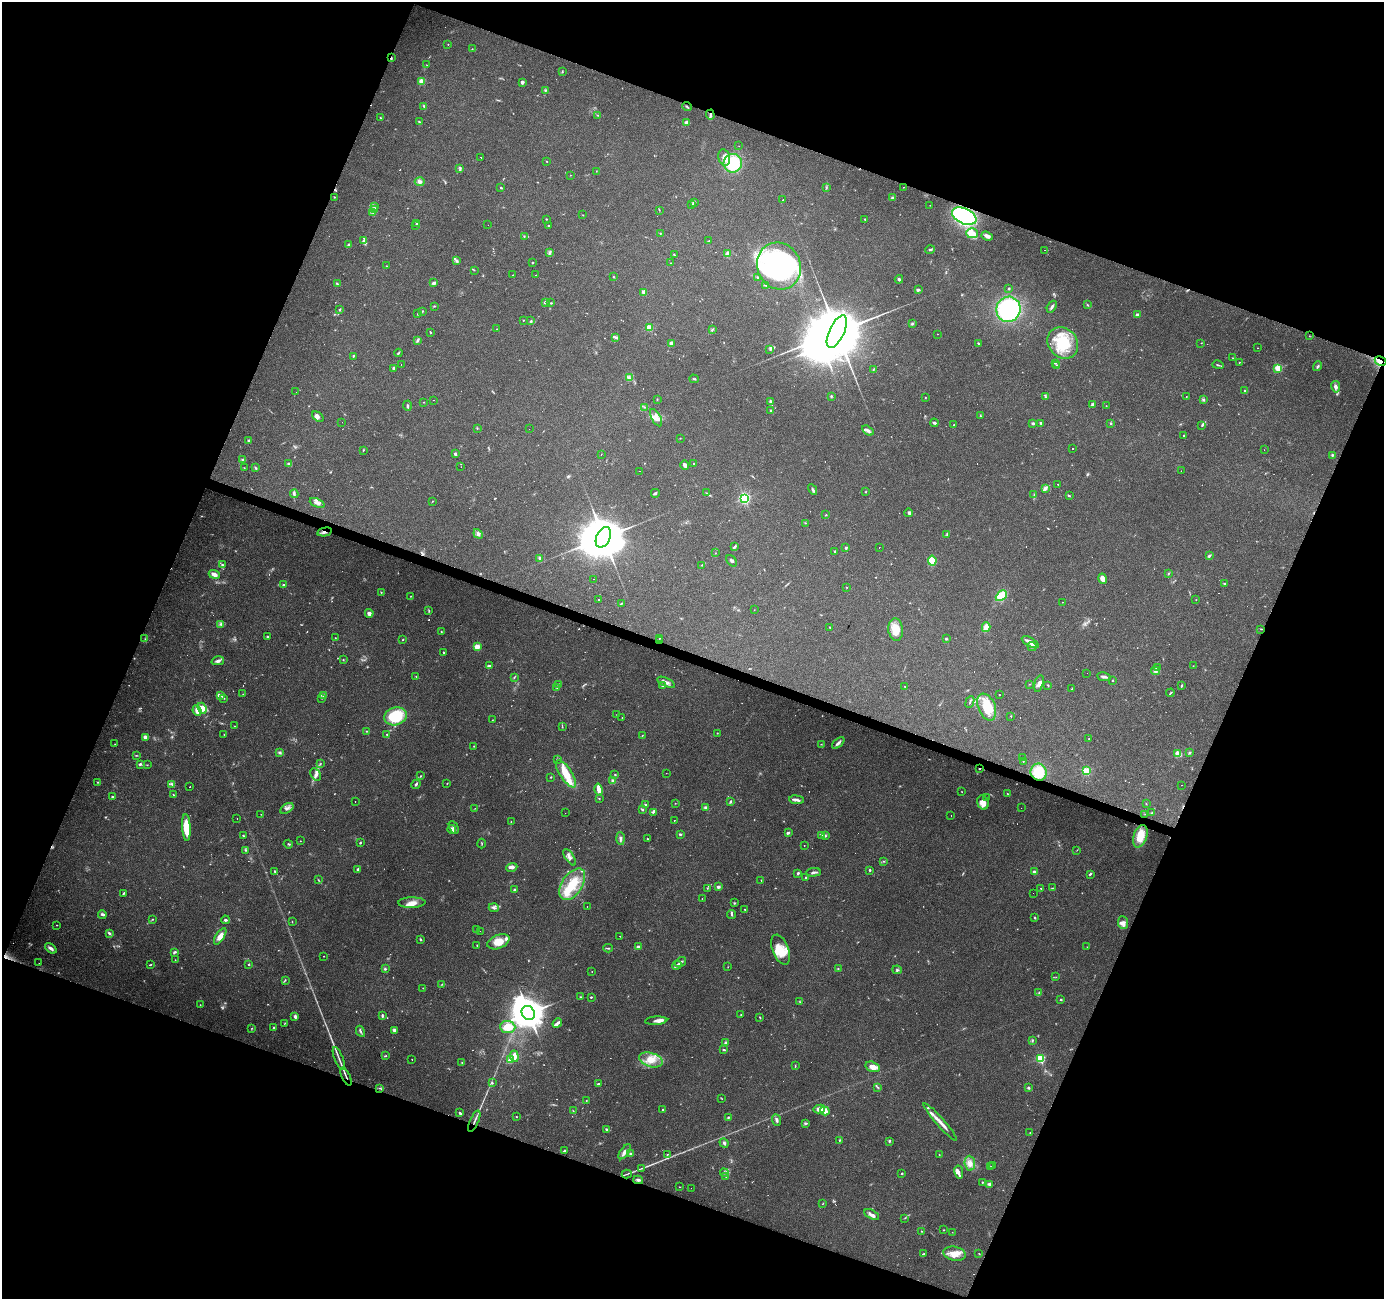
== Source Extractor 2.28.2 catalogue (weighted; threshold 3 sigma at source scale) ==
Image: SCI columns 6-5531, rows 273-5459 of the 5531 x 5667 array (HDU 1 of 3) = the unmasked area's bounding box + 8 px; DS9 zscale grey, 4 x 4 block average (1 PNG px = mean of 4 x 4 image px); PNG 1386 x 1301 px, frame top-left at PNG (2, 2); each listed source drawn as its Kron ellipse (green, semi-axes under 4 px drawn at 4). Shown black and unused: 42% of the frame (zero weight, under 3 of 4 exposures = <1% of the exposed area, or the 3 px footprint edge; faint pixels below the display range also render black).
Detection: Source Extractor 2.28.2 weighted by HDU 2 'WHT'. Background 0.109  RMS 0.006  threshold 0.0272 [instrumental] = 3 sigma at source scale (4.5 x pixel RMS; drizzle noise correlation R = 1.50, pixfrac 1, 0.0396/0.0396 arcsec/px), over >= 5 px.
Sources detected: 788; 50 too faint to see at this stretch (4 x 4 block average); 4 inside a brighter object's white glare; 71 cosmic-ray / hot-pixel residue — neither listed nor drawn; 15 coinciding with a brighter row at this scale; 58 inside a brighter listed object's ellipse — not listed separately; of the other 590, all 500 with FLUX_AUTO >= 1.16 (the completeness limit of this list) listed and drawn (90 fainter detections not listed), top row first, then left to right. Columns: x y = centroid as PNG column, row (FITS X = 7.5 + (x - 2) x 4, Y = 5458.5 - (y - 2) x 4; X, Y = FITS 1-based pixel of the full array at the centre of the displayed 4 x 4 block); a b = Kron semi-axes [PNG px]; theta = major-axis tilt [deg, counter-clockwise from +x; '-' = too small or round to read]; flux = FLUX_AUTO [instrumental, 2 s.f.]
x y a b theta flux
448 44 2 2 - 1.5
472 49 2 2 - 1.9
391 58 4 2 - 4.8
427 65 3 2 - 1.4
562 72 2 2 - 2.7
422 81 2 2 - 120
522 82 3 3 - 9.8
545 90 3 2 - 3.4
424 106 3 2 - 3.4
687 107 5 2 - 4.5
598 115 2 2 - 1.7
710 115 5 2 - 7.9
380 118 3 2 - 2.6
419 122 3 2 - 4.9
687 123 3 3 - 8.7
739 146 2 2 - 6
481 157 2 2 - 2.2
724 157 8 5 -78 37
547 161 2 2 - 1.7
733 163 9 9 - 170
460 168 4 2 - 4.9
596 171 2 2 - 1.3
570 175 2 2 - 1.6
420 182 5 4 - 13
903 187 2 2 - 1.9
501 188 2 2 - 4.2
826 188 2 2 - 1.2
334 197 3 2 - 2.4
892 197 3 2 - 3.9
782 200 2 2 - 6.5
695 202 4 2 - 4.8
692 205 2 2 - 2.5
930 205 2 2 - 1.9
375 206 2 2 - 2.8
375 209 2 2 - 3.4
659 210 3 2 - 2
373 212 2 2 - 3.9
583 215 2 2 - 1.6
964 216 13 7 -25 530
546 219 2 2 - 1.8
865 219 2 2 - 3.1
417 223 2 2 - 5.1
415 225 2 2 - 1.7
488 225 2 2 - 9.2
548 225 2 2 - 3.3
660 233 2 2 - 2.1
972 233 6 5 - 35
524 236 3 2 - 3.1
987 236 6 3 -20 14
363 241 4 3 - 7.3
709 241 4 2 - 4.2
349 245 4 2 - 5.2
930 250 5 2 - 6
1045 250 2 2 - 2.5
549 253 4 3 - 6.9
728 254 2 2 - 37
674 255 3 2 - 2.5
456 260 3 2 - 4.7
533 263 2 2 - 2.9
670 263 2 2 - 1.4
386 266 2 2 - 2.3
779 266 24 21 -64 880
474 270 3 2 - 2.2
513 275 2 2 - 2
536 275 3 2 - 1.4
613 277 2 2 - 1.6
758 278 3 2 - 4.5
899 279 4 3 - 6.9
434 283 3 2 - 11
337 284 3 2 - 3.4
766 285 2 2 - 1.9
1009 288 2 2 - 13
918 290 4 3 - 5.3
644 292 3 2 - 23
545 302 2 2 - 15
551 303 2 2 - 2.6
1087 305 2 2 - 1.4
434 306 3 2 - 2.3
1052 307 6 2 58 8.3
339 309 3 2 - 3.7
1008 309 12 12 - 440
423 311 2 2 - 2.2
417 314 3 2 - 1.9
1138 315 3 2 - 14
523 320 2 2 - 2.5
531 321 3 2 - 4.7
912 324 4 2 - 4.6
649 328 2 2 - 150
497 329 2 2 - 1.4
712 329 3 2 - 2.7
430 332 3 2 - 2.7
837 332 18 7 65 56000
937 334 2 2 - 1.4
1309 336 2 2 - 1.2
615 337 3 3 - 6
417 340 3 2 - 5.3
671 343 3 2 - 15
1063 343 17 14 -48 150
1201 343 2 2 - 1.5
978 344 2 2 - 3.2
1258 348 2 2 - 1.5
770 350 2 2 - 3.4
398 353 4 2 - 3.5
353 356 2 2 - 4.2
1233 358 2 2 - 1.2
1381 361 6 3 -30 12
1239 362 2 2 - 1.4
1055 363 2 2 - 2.5
401 365 2 2 - 2.2
1218 365 6 2 -15 3.9
1057 366 2 2 - 2.6
1318 366 5 2 - 6
394 368 3 2 - 7.4
1278 368 2 2 - 220
873 370 2 2 - 1.8
629 378 2 2 - 3.4
694 379 5 2 - 3.9
1336 387 6 4 -80 12
1245 391 2 2 - 2.3
296 392 2 2 - 1.3
831 396 3 2 - 3.5
1046 397 3 2 - 3.4
1186 397 2 2 - 1.4
925 398 2 2 - 2.4
657 399 3 2 - 2.5
433 400 2 2 - 3.7
1204 400 3 2 - 3.4
424 402 2 2 - 1.5
771 402 3 2 - 12
1092 404 4 3 - 5.6
407 406 5 2 - 5.7
1106 406 2 2 - 1.6
645 407 3 2 - 2.9
770 410 2 2 - 3.5
980 416 3 2 - 2.2
318 417 6 3 -39 8.9
656 418 9 4 -61 26
342 422 2 2 - 3.7
934 423 4 3 - 6.1
1033 423 4 2 - 6
1041 423 3 2 - 6
1111 423 2 2 - 5.9
954 425 2 2 - 2.5
1202 425 4 3 - 4.3
477 428 2 2 - 2.2
529 429 2 2 - 3.9
868 430 6 3 -30 11
1184 435 2 2 - 4.3
680 438 2 2 - 2
249 441 3 2 - 9.3
1073 449 2 2 - 9.5
363 450 2 2 - 2.4
1264 450 2 2 - 1.6
455 454 3 2 - 7
601 455 2 2 - 1.5
1332 455 2 2 - 5.9
243 460 4 3 - 5.6
289 464 4 2 - 8.8
694 464 2 2 - 7.3
685 465 5 3 - 12
255 467 2 2 - 3.2
461 467 2 2 - 1.6
244 468 2 2 - 1.5
639 471 2 2 - 2.1
1181 471 2 2 - 1.7
1058 484 2 2 - 1.4
1045 488 4 4 - 9.7
813 490 5 2 - 7.6
865 492 2 2 - 2.5
655 493 4 2 - 5.4
706 493 2 2 - 2.5
294 494 4 2 - 6.4
1034 494 2 2 - 1.8
1069 496 2 2 - 3.5
744 498 2 2 - 650
432 501 2 2 - 1.4
317 503 8 3 -22 13
909 513 4 3 - 7.4
826 515 2 2 - 1.9
805 523 2 2 - 1.5
325 532 7 3 12 14
478 534 5 4 - 11
947 534 4 2 - 3.7
603 537 11 6 63 27000
734 547 3 2 - 7.7
846 548 4 2 - 5.1
879 548 2 2 - 5.4
834 551 3 2 - 2.4
715 553 2 2 - 1.3
1209 556 4 2 - 6.3
540 558 3 3 - 6
732 561 6 3 -50 6.9
932 561 5 4 - 69
222 565 3 2 - 4.8
702 565 2 2 - 2.1
1169 573 3 2 - 2.5
214 574 5 3 - 23
594 579 2 2 - 1.6
1102 579 5 3 - 24
1224 584 3 2 - 3.6
284 585 3 2 - 5.5
847 587 2 2 - 1.3
381 592 2 2 - 2
411 596 2 2 - 1.5
1001 596 6 4 45 78
599 599 2 2 - 8
1196 600 2 2 - 1.8
1062 602 2 2 - 1.9
622 603 3 2 - 2.5
429 610 2 2 - 2.2
754 610 3 2 - 1.2
369 613 4 3 - 14
221 624 4 2 - 5.9
986 627 5 3 - 34
830 628 3 2 - 2.4
896 629 11 7 -83 55
1261 629 3 2 - 2.2
441 632 3 2 - 2.6
267 637 2 2 - 3
335 638 2 2 - 2.4
659 638 2 2 - 1.5
145 639 2 2 - 1.8
946 639 3 2 - 4.2
403 640 2 2 - 2.4
660 641 2 2 - 2.9
1030 642 9 3 -29 38
1032 646 5 3 - 5.7
477 647 2 2 - 130
444 653 2 2 - 3.6
343 660 2 2 - 1.9
218 661 6 3 14 12
489 666 4 2 - 7.4
1193 666 2 2 - 2.1
1157 668 3 2 - 7.1
1155 671 4 3 - 10
1087 673 2 2 - 2.6
416 676 2 2 - 1.9
514 677 4 2 - 3.3
1104 677 7 2 -10 7.7
1112 680 2 2 - 6.2
666 682 9 3 -25 15
1039 683 8 3 74 13
558 684 2 2 - 2.6
1030 684 2 2 - 1.4
662 685 3 2 - 7.1
1048 685 3 2 - 2.8
905 686 2 2 - 1.9
1181 686 3 2 - 4.5
557 687 2 2 - 3
1072 689 3 2 - 1.8
1170 693 4 2 - 2.8
243 694 2 2 - 1.3
221 695 4 2 - 5.5
999 695 2 2 - 2.2
324 696 4 3 - 6.6
224 698 2 2 - 2.5
322 698 2 2 - 2.3
970 702 6 2 67 4.5
987 707 14 8 -67 79
202 708 5 3 - 39
197 711 5 3 - 30
617 714 2 2 - 1.4
395 716 11 8 19 190
1011 716 2 2 - 2.1
622 718 2 2 - 1.6
492 720 2 2 - 1.5
234 726 2 2 - 1.6
562 727 2 2 - 1.3
367 731 3 2 - 2.9
717 733 2 2 - 1.9
387 734 2 2 - 5.4
224 735 2 2 - 1.5
642 735 2 2 - 1.4
145 737 4 3 - 14
1089 739 2 2 - 2.6
838 743 7 3 42 11
115 744 2 2 - 1.2
821 744 3 2 - 1.4
474 746 2 2 - 1.9
280 752 4 3 - 5.8
1189 753 3 2 - 4.4
1178 754 2 2 - 170
136 755 2 2 - 2.1
1022 758 2 2 - 1.8
557 759 2 2 - 1.6
1023 762 2 2 - 1.6
320 763 2 2 - 1.5
140 764 3 2 - 6.2
147 765 2 2 - 1.5
979 769 2 2 - 4.1
1086 771 2 2 - 280
1039 772 8 8 - 110
666 773 2 2 - 3.2
316 774 6 5 - 14
566 774 16 6 -57 86
615 774 3 2 - 2.1
420 776 3 2 - 2.2
551 777 2 2 - 2.9
613 781 3 3 - 12
97 782 2 2 - 2.9
447 783 2 2 - 1.4
172 784 4 3 - 6.8
416 784 5 2 - 6.4
1182 785 2 2 - 2.5
190 787 2 2 - 32
599 790 6 3 -77 19
962 792 2 2 - 1.3
1007 794 2 2 - 2
173 795 3 2 - 2.8
112 797 3 2 - 3.2
987 797 3 2 - 1.8
599 799 2 2 - 1.5
796 800 7 3 -6 10
731 801 3 2 - 4.1
355 802 2 2 - 16
983 802 7 5 -73 30
675 803 2 2 - 1.2
1146 804 2 2 - 1.4
645 805 2 2 - 7
287 808 7 4 33 14
475 808 2 2 - 1.2
706 808 3 3 - 11
1021 808 2 2 - 1.2
643 810 2 2 - 3.8
653 812 4 3 - 4.7
565 813 2 2 - 1.8
1152 813 3 2 - 4
261 814 2 2 - 1.4
1145 814 2 2 - 1.2
951 815 2 2 - 3
237 818 2 2 - 1.2
674 820 2 2 - 1.7
511 821 2 2 - 1.4
186 827 13 4 -87 86
454 827 6 2 -60 7.2
452 829 4 2 - 17
788 833 3 3 - 4.6
680 834 3 2 - 4.9
821 835 4 2 - 4.4
243 836 3 2 - 3.8
825 836 2 2 - 3.4
1140 836 11 6 70 76
620 838 6 2 -87 7.5
647 839 2 2 - 3.1
300 841 2 2 - 1.2
360 843 2 2 - 3.1
288 844 5 2 - 3.6
482 844 5 2 - 2.7
804 845 2 2 - 5.6
245 850 3 2 - 5
1077 850 3 2 - 1.3
570 857 9 3 -55 14
883 861 2 2 - 1.9
512 867 6 3 22 14
358 869 3 3 - 6.8
870 870 2 2 - 9.3
275 871 3 2 - 3.5
813 872 7 2 6 13
1034 872 3 2 - 9.6
798 873 2 2 - 8.8
1090 874 4 2 - 4.5
805 877 2 2 - 3.4
318 880 3 2 - 2.8
761 880 2 2 - 1.2
572 884 17 10 56 99
718 887 3 2 - 8.6
707 888 2 2 - 2.2
1041 888 2 2 - 3.7
1052 888 3 2 - 2.1
515 890 3 2 - 11
123 893 3 2 - 4.7
1033 893 2 2 - 1.4
702 899 2 2 - 1.4
412 903 13 5 1 28
734 903 2 2 - 3.7
587 907 2 2 - 2.3
494 908 5 3 - 9.4
745 909 2 2 - 1.8
102 914 4 3 - 7.3
731 914 4 2 - 4.4
1035 918 3 2 - 3.4
152 919 2 2 - 2.3
225 920 4 2 - 8.8
292 922 3 2 - 1.7
1123 923 6 5 - 17
57 925 3 2 - 1.4
477 929 2 2 - 5.7
480 931 2 2 - 2.4
109 933 3 2 - 6.2
220 936 9 4 57 26
620 936 2 2 - 1.2
420 939 3 2 - 4.7
498 942 11 6 22 55
477 945 2 2 - 2.3
638 947 2 2 - 12
1087 947 2 2 - 1.3
51 948 6 2 -42 14
608 948 5 2 - 5.4
780 950 16 8 -69 64
174 952 4 2 - 7.3
324 956 2 2 - 1.7
175 960 2 2 - 1.3
681 962 6 2 34 8.3
39 963 2 2 - 2.7
249 964 2 2 - 4.2
150 965 3 2 - 2.7
677 965 5 3 - 8.3
728 967 3 2 - 1.2
838 968 2 2 - 2
385 969 2 2 - 4.5
897 970 5 2 - 4.8
592 972 2 2 - 1.6
1056 977 2 2 - 1.4
285 980 3 2 - 2.3
441 985 2 2 - 1.2
423 988 2 2 - 1.6
1039 993 3 2 - 3.8
581 997 3 2 - 3.4
591 997 2 2 - 3.3
1061 999 2 2 - 7.7
800 1002 3 2 - 2.2
200 1005 2 2 - 1.7
528 1013 7 6 - 8500
741 1014 2 2 - 1.8
295 1016 4 2 - 10
382 1016 3 3 - 4.8
760 1017 3 2 - 2.4
656 1021 11 3 3 16
285 1023 3 2 - 2
557 1023 5 3 - 10
508 1027 7 6 - 52
252 1028 3 2 - 2.1
273 1028 3 2 - 4.8
394 1030 2 2 - 45
360 1031 6 2 -62 6.2
1032 1040 4 2 - 3.7
726 1043 3 3 - 9.5
724 1050 3 2 - 4
386 1056 3 2 - 3.2
514 1056 6 4 -84 25
339 1058 12 2 -67 12
412 1059 2 2 - 1.9
1040 1059 2 2 - 350
511 1060 4 3 - 32
651 1060 12 7 -17 49
462 1062 2 2 - 2
795 1066 3 2 - 2.5
873 1067 7 5 -16 29
346 1076 9 2 -66 10
492 1083 2 2 - 4.7
598 1084 3 2 - 5.5
878 1087 4 2 - 3.7
380 1088 2 2 - 2
1028 1088 3 2 - 4.5
722 1099 2 2 - 1.2
586 1100 2 2 - 1.5
819 1109 6 4 12 25
663 1110 3 2 - 5.1
573 1111 2 2 - 1.3
825 1111 5 4 - 21
460 1113 2 2 - 10
516 1117 2 2 - 2
728 1118 3 2 - 4.9
777 1120 6 3 -68 9.2
474 1121 11 2 67 12
940 1122 24 2 -49 32
805 1123 3 3 - 5
607 1130 4 2 - 11
1030 1133 2 2 - 1.4
839 1140 3 2 - 2.5
889 1141 3 2 - 4.9
724 1143 5 2 - 5.8
564 1151 3 2 - 5.5
625 1152 9 3 54 22
630 1154 3 2 - 5.4
667 1154 2 2 - 2
939 1154 2 2 - 2
970 1163 7 5 -86 22
992 1166 2 2 - 2.4
990 1167 2 2 - 3.1
641 1168 2 2 - 1.7
959 1172 7 4 -80 13
724 1173 4 3 - 6.2
627 1174 5 2 - 4.1
902 1174 2 2 - 3.5
726 1177 2 2 - 2.4
638 1180 5 3 - 8.5
982 1182 2 2 - 4.3
989 1184 4 3 - 8.7
680 1187 2 2 - 1.4
691 1188 2 2 - 2.2
823 1204 3 2 - 1.6
872 1214 8 3 -29 14
905 1218 2 2 - 1.3
944 1230 2 2 - 1.8
921 1231 2 2 - 2
952 1232 2 2 - 1.2
924 1253 2 2 - 1.6
955 1254 11 7 -10 42
979 1254 2 2 - 2.1
Overlapping masked pixels (flux is a lower limit): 11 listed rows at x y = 391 58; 710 115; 964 216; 1381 361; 325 532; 1261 629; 660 641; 979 769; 1039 772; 346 1076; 474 1121
Diffuse or blended objects may show on this block-average render without a row.